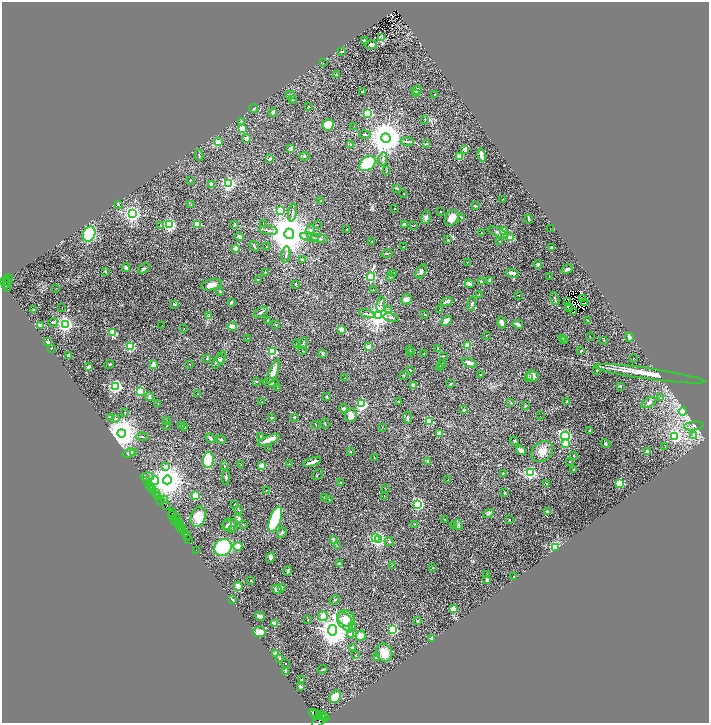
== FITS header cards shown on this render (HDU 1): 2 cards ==
NAXIS1  =                 1414
NAXIS2  =                 1441

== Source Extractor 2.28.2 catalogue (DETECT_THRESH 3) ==
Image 1414 x 1441 px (HDU 1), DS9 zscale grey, zoomed out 1/2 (1 PNG px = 2 x 2 image px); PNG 711 x 725 px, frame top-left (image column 2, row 1441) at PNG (2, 2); each listed source drawn as its Kron ellipse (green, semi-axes under 4 px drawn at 4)
Background 0.566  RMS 0.015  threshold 0.0462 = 3 sigma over >= 5 px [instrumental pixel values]
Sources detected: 441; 55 cannot appear on this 1/2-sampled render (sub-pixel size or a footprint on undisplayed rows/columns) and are neither listed nor drawn; the other 386 listed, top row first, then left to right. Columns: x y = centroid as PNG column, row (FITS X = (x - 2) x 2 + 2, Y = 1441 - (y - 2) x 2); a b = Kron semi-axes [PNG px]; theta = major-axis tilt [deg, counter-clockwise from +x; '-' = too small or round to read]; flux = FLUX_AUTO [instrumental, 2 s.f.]
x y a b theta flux
381 38 4 2 - 2
364 40 3 2 - 2.4
371 45 6 3 11 6.2
342 51 3 2 - 1.8
323 63 2 2 - 1.2
336 75 2 2 - 12
417 90 5 3 - 8.3
363 92 2 2 - 2.3
417 94 2 2 - 37
290 95 4 3 - 3.7
435 95 2 2 - 14
292 99 3 3 - 3
309 106 2 2 - 1.6
254 108 4 3 - 3.5
273 112 4 2 - 6.6
368 113 3 3 - 350
425 119 3 2 - 1.4
241 121 4 3 - 2.7
328 125 6 5 - 40
354 126 3 2 - 0.84
242 129 3 2 - 100
365 135 6 2 -11 2.9
246 138 2 2 - 31
386 138 4 4 - 9000
407 141 7 2 -9 3.5
218 142 3 2 - 22
427 143 3 2 - 1.7
351 145 4 3 - 2.3
291 149 2 2 - 46
465 149 4 3 - 14
199 155 6 2 -77 2.2
481 155 6 3 -76 20
304 156 5 3 - 4.1
459 156 2 2 - 65
270 159 4 3 - 5.5
383 159 7 3 82 5.5
367 164 9 6 39 230
387 171 2 2 - 1.5
190 181 3 2 - 2.3
211 184 2 2 - 24
229 184 3 3 - 700
396 188 3 2 - 3.8
404 194 2 2 - 1.1
502 199 2 1 - 1
321 201 3 2 - 1.3
118 205 3 3 - 2.1
190 205 2 2 - 1.3
475 206 3 2 - 2.5
395 208 2 2 - 2.6
280 211 3 3 - 280
440 212 2 2 - 6.3
133 213 3 3 - 1400
292 213 9 3 80 6.5
426 217 7 4 82 8.4
461 217 4 2 - 2.2
452 218 9 6 56 25
529 219 4 2 - 6.3
197 224 3 2 - 94
235 224 3 2 - 1.8
263 224 2 1 - 1.9
404 224 3 2 - 5.6
170 225 3 3 - 600
317 225 2 1 - 2.6
414 225 3 2 - 1.1
161 226 2 2 - 7
550 229 2 1 - 9.5
269 230 9 3 -9 8.1
347 230 2 2 - 3.3
310 231 7 3 82 5.6
504 231 2 2 - 50
498 232 11 3 -24 8.6
482 233 3 2 - 1.2
89 234 8 6 64 190
289 234 5 5 - 14000
239 237 4 3 - 11
310 237 9 3 -10 8.6
511 238 2 2 - 80
319 239 8 3 -11 4.5
448 240 2 2 - 1.5
371 241 3 2 - 1.2
500 241 2 2 - 4.5
254 246 6 2 -57 2.9
266 247 3 2 - 1.1
403 247 3 2 - 1.2
236 248 2 2 - 46
552 248 3 3 - 7.5
286 254 8 3 82 5.5
387 254 6 2 13 3.6
302 260 3 2 - 7.3
467 262 2 2 - 2
538 264 4 3 - 6.1
126 268 4 3 - 6.1
144 268 6 3 34 4.6
567 269 6 2 27 5.4
421 271 8 4 59 6.1
105 272 3 2 - 2.9
265 272 2 2 - 1.5
394 273 3 2 - 1.5
512 273 6 3 -13 14
549 276 2 1 - 1.2
371 277 4 3 - 440
390 277 3 3 - 3.2
9 279 4 3 - 76
258 280 3 2 - 1.8
490 280 2 2 - 25
481 281 3 3 - 5.1
3 282 2 2 - 640
7 282 4 3 - 450
296 284 3 2 - 5.5
469 284 4 4 - 7.6
211 285 10 5 14 22
6 286 3 2 - 260
7 288 3 2 - 130
56 288 2 1 - 1.9
373 290 2 2 - 1.1
220 291 4 3 - 2.4
479 295 3 2 - 1.9
519 295 2 1 - 1.8
583 298 2 2 - 0.15
406 299 6 5 - 12
555 299 7 2 -71 3.8
447 301 6 2 21 13
231 302 3 2 - 4
568 302 2 1 - 0.75
585 303 2 1 - 1.2
174 304 4 3 - 4.4
381 304 8 3 83 6.4
472 304 7 4 77 5.5
62 307 2 1 - 1.5
568 307 2 1 - 0.75
570 308 2 1 - 1.5
34 310 2 2 - 1.9
389 310 3 3 - 3.3
440 310 2 1 - 0.73
261 312 8 2 32 4.3
573 312 3 1 - 6.7
367 314 7 2 -14 4.5
425 315 2 2 - 1.9
209 316 3 2 - 1.7
379 316 4 4 - 2800
391 318 8 3 -12 4.3
267 320 4 2 - 2
446 321 6 3 40 21
588 321 3 2 - 1.6
53 322 5 3 - 3.7
502 322 6 3 -72 12
65 324 3 3 - 1100
276 324 3 1 - 1.1
518 324 5 2 - 10
40 325 4 3 - 11
162 325 2 1 - 1.5
232 326 4 3 - 21
184 328 2 2 - 0.83
341 329 2 2 - 63
113 333 3 2 - 170
487 335 3 2 - 1.3
590 337 2 2 - 1.9
629 337 4 3 - 11
248 338 2 1 - 1.5
563 338 3 2 - 2.5
565 340 2 2 - 2.5
604 340 3 2 - 0.97
48 342 2 2 - 11
303 343 6 2 55 2.2
296 344 2 1 - 1.2
467 345 2 2 - 88
131 347 3 3 - 220
368 347 2 2 - 45
52 348 3 2 - 1.4
410 349 2 2 - 2.7
438 349 3 3 - 6.4
302 351 3 1 - 1
581 351 3 2 - 2.9
273 352 3 3 - 330
410 352 2 2 - 1.5
323 354 4 2 - 3.3
424 354 3 2 - 1.1
68 356 2 2 - 43
443 356 3 2 - 2.6
633 358 2 1 - 1.3
207 359 3 2 - 1.8
221 359 5 3 - 4.2
219 360 10 4 56 8.3
469 363 7 4 -21 12
109 364 4 2 - 2
190 364 2 2 - 0.96
441 364 2 2 - 1.3
154 365 2 2 - 56
88 367 4 2 - 7.6
440 367 2 2 - 6.6
410 370 3 2 - 1.6
597 370 2 2 - 2.5
273 372 13 4 68 24
649 374 56 5 -8 66
481 375 2 2 - 1.5
403 376 3 2 - 1.2
532 376 6 5 - 13
528 377 4 3 - 2.6
345 378 2 2 - 0.88
257 381 4 2 - 2.3
271 383 8 4 -6 6.1
451 383 4 2 - 1.6
116 386 3 3 - 820
413 386 2 2 - 41
620 386 4 3 - 2.8
277 388 2 2 - 1.9
141 391 3 3 - 280
198 394 2 2 - 1.4
149 396 4 2 - 5.3
326 396 2 2 - 1.9
661 398 3 2 - 1.3
398 401 2 2 - 5
566 401 3 3 - 2
262 402 2 2 - 1.1
511 403 3 3 - 1.7
649 403 8 4 28 8.5
158 404 3 2 - 1.8
362 404 3 3 - 440
525 406 3 2 - 1.7
344 408 4 3 - 9.6
464 410 2 2 - 13
683 411 4 3 - 35
125 413 3 2 - 1.6
351 415 7 5 75 21
540 416 2 1 - 0.61
110 417 2 2 - 13
294 417 3 2 - 2.6
408 417 6 4 -81 4.8
115 418 4 3 - 3.3
272 418 4 3 - 2.2
167 421 2 2 - 2.4
429 421 3 3 - 210
325 423 5 2 - 3
315 424 3 2 - 1.4
167 426 2 2 - 1.1
182 426 3 2 - 2.1
694 426 10 4 6 8
185 428 2 2 - 12
382 428 2 1 - 0.95
590 430 2 2 - 4.1
121 433 4 4 - 6900
439 433 2 2 - 88
694 435 3 2 - 2.3
261 436 3 2 - 2.1
565 436 4 3 - 620
675 436 3 3 - 740
142 437 6 2 -6 2.7
210 438 6 3 -45 4.3
221 440 4 3 - 2.7
269 440 12 3 21 32
514 441 5 3 - 2.5
566 443 3 2 - 95
606 444 5 3 - 3.1
665 447 2 1 - 0.81
269 448 2 1 - 3.4
350 451 3 3 - 2.2
521 451 5 3 - 9.4
542 451 12 9 36 26
647 452 2 2 - 22
129 453 6 4 19 10
134 453 3 2 - 3.9
574 455 4 2 - 1.4
374 458 3 2 - 1.3
208 460 8 5 85 210
428 461 2 2 - 29
569 461 2 2 - 4.5
312 462 9 2 20 11
241 464 3 2 - 0.89
289 464 3 3 - 1.5
166 466 2 2 - 13
225 466 2 2 - 1.1
262 466 2 2 - 59
574 470 2 2 - 3.9
503 473 2 2 - 2.1
530 473 3 3 - 590
317 475 6 2 45 2
147 477 7 3 -2 5.8
226 477 7 2 90 3.6
167 480 4 4 - 6100
448 480 2 1 - 1.2
146 481 3 1 - 8.6
155 481 4 4 - 250
341 482 3 2 - 2.3
546 483 3 2 - 1.2
620 483 3 3 - 230
149 485 2 1 - 31
151 487 2 1 - 7.4
152 489 2 1 - 41
386 489 2 2 - 0.74
266 490 4 1 - 1.1
155 493 2 2 - 120
505 493 3 2 - 3.3
158 496 2 2 - 900
196 496 4 4 - 49
384 496 2 1 - 0.79
325 497 2 2 - 2.6
160 500 3 2 - 44
164 500 3 2 - 1.4
329 500 3 2 - 1
235 504 3 2 - 1.4
418 504 3 3 - 490
167 505 2 1 - 140
238 509 4 2 - 2.2
547 512 2 2 - 14
172 513 3 2 - 74
488 513 5 3 - 7.1
172 515 4 2 - 77
198 517 10 7 73 51
177 518 3 2 - 170
239 519 4 3 - 11
275 519 13 5 70 210
445 519 3 2 - 1.3
509 519 2 2 - 6.6
175 521 2 1 - 24
177 522 3 2 - 550
179 524 2 2 - 19
414 524 2 2 - 2
227 525 5 4 - 5.8
230 525 7 6 - 11
243 525 3 2 - 0.96
454 525 2 2 - 2.8
458 525 5 3 - 6.6
180 527 2 2 - 120
181 528 3 1 - 160
233 529 2 2 - 6.1
182 530 2 1 - 26
282 533 6 3 52 3.8
185 534 2 2 - 330
188 536 2 2 - 540
375 537 3 3 - 330
189 539 4 2 - 190
333 539 4 4 - 3.2
378 540 3 3 - 650
389 541 5 3 - 3.7
238 546 4 4 - 28
337 546 3 2 - 1.5
223 547 9 8 - 210
556 548 3 3 - 1000
196 550 2 1 - 18
271 557 5 4 - 4.7
339 564 4 3 - 3.4
392 565 2 1 - 0.8
433 568 2 2 - 2.5
288 571 5 2 - 4.1
486 575 2 2 - 3.2
514 577 2 1 - 1.3
487 580 4 3 - 4.3
251 581 3 2 - 1.8
238 586 5 4 - 19
282 587 2 2 - 3.8
277 589 5 4 - 11
232 600 3 3 - 2.1
335 600 5 2 - 2
453 609 2 2 - 76
260 616 5 3 - 15
323 616 5 5 - 15
346 618 9 7 -40 32
308 620 2 2 - 1.3
345 621 10 6 -53 25
418 621 2 2 - 1.7
275 624 2 2 - 64
352 626 3 3 - 3.5
393 629 3 3 - 370
332 630 5 4 - 5000
259 632 6 5 - 23
351 634 3 2 - 24
361 636 5 5 - 20
432 638 2 2 - 49
352 647 3 3 - 4.6
384 653 9 8 - 38
276 654 2 2 - 69
356 654 3 2 - 1.9
376 657 3 3 - 4.1
279 658 2 2 - 4.7
285 664 2 2 - 3.2
323 669 5 2 - 1.8
286 672 4 2 - 11
302 679 3 2 - 2.8
300 686 3 3 - 3.7
335 697 6 5 - 51
313 713 3 2 - 1300
321 714 3 2 - 740
316 715 7 4 -39 4800
322 716 2 1 - 590
325 717 3 1 - 470
320 720 9 3 35 3100
At the frame edge (FLAGS 8, measured only in part): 1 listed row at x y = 320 720
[55 sub-pixel or undisplayed-footprint detections neither listed nor drawn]